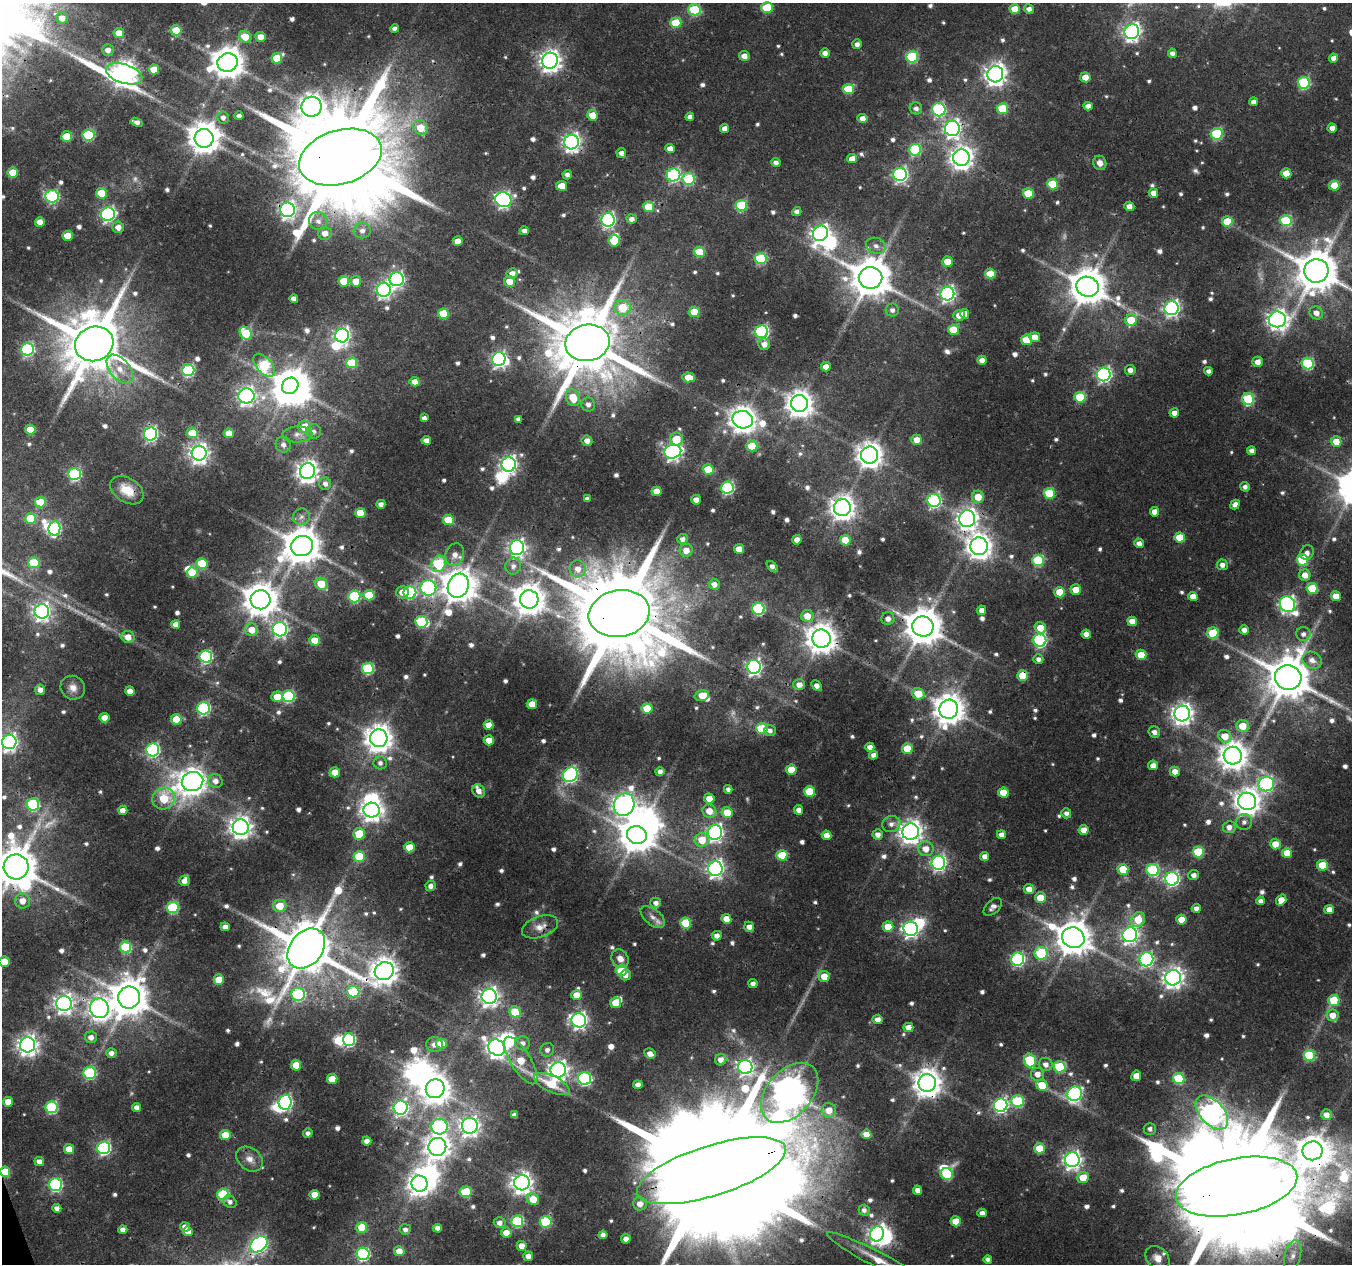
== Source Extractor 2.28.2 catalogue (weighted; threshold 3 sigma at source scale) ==
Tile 7 of 4 x 4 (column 3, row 2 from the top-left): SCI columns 2703-4052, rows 2589-3850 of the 5404 x 5232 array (HDU 1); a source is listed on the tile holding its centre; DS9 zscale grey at full resolution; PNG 1354 x 1266 px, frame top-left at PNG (2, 3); each listed source drawn as its Kron ellipse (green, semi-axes under 4 px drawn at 4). Shown black and unused: <1% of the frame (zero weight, under 3 of 4 exposures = <1% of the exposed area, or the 3 px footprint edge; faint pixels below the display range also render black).
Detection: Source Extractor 2.28.2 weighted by HDU 2 'WHT'; one run over the whole footprint, this tile lists its part. Background 0.0432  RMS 0.0028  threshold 0.0126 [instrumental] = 3 sigma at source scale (4.5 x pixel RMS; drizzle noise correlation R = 1.50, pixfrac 1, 0.0396/0.0396 arcsec/px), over >= 5 px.
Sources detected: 800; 14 too faint to see at this stretch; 25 inside a brighter object's white glare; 2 cosmic-ray / hot-pixel residue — neither listed nor drawn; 5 inside a brighter listed object's ellipse — not listed separately; of the other 754, all 500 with FLUX_AUTO >= 1.18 (the completeness limit of this list) listed and drawn (254 fainter detections not listed), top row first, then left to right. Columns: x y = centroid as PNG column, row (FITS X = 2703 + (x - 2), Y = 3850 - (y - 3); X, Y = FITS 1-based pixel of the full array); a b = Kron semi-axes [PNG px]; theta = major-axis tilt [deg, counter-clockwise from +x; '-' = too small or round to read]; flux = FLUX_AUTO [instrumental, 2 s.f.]
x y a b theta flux
767 8 6 5 - 16
1015 9 5 5 - 6.3
1029 9 5 4 - 1.5
694 10 6 5 - 22
62 18 6 5 - 2.5
676 23 5 5 - 13
394 29 4 4 - 1.3
176 30 5 5 - 7.2
1132 32 7 7 - 110
119 33 5 5 - 4.5
245 37 6 6 - 5.2
261 37 5 5 - 3.5
857 44 5 5 - 1.4
108 50 5 5 - 2.1
825 53 5 4 - 1.7
1172 53 4 4 - 1.4
744 56 5 5 - 2.2
912 57 6 5 - 27
277 58 5 5 - 8.5
1334 58 4 4 - 2.2
550 61 8 8 - 200
227 63 10 9 - 550
154 69 5 5 - 5.9
124 74 19 9 -17 340
995 74 8 8 - 220
1085 77 5 5 - 4.5
1304 83 6 6 - 30
848 89 5 5 - 12
1253 102 4 4 - 1.3
1088 106 4 4 - 1.7
312 107 10 10 - 250
916 108 6 6 - 1.3
1003 109 5 5 - 14
939 110 7 6 - 41
593 115 5 5 - 5.7
239 116 4 4 - 1.2
223 117 6 6 - 1.4
690 117 4 4 - 1.5
862 119 5 4 - 2.2
137 122 6 4 -21 1.7
420 128 8 7 - 6.9
725 128 4 4 - 2.1
1332 128 4 4 - 2
952 129 7 7 - 110
1217 134 6 6 - 24
88 135 6 5 - 22
67 137 5 5 - 8.5
204 138 9 9 - 510
571 142 7 7 - 130
670 148 5 4 - 2.3
915 150 6 6 - 28
621 153 5 5 - 1.5
340 157 42 27 17 9000
961 158 8 8 - 240
852 159 5 4 - 2.6
776 163 5 4 - 1.6
1100 163 7 6 - 2
13 173 5 5 - 7.6
1286 173 5 5 - 4.7
900 174 7 6 - 78
567 175 4 4 - 1.2
673 175 7 6 - 46
688 179 6 6 - 29
1053 184 5 5 - 14
561 186 5 5 - 5.2
1334 186 5 5 - 8.3
101 193 5 5 - 8.7
1028 193 5 5 - 9.6
1153 193 5 4 - 2.5
52 196 7 6 - 39
503 200 8 7 - 89
741 205 6 5 - 21
1129 206 5 4 - 2.3
649 207 5 5 - 10
288 210 7 7 - 110
797 212 5 4 - 1.4
108 214 7 6 - 72
632 219 5 4 - 1.6
608 220 7 6 - 69
318 221 9 9 - 2
1227 221 5 5 - 11
1286 221 6 5 - 22
40 222 5 4 - 2.6
118 227 6 5 - 2.3
362 230 8 8 - 1.9
524 231 5 4 - 1.7
325 233 7 6 - 2.5
821 233 8 7 - 140
68 236 5 5 - 6.7
458 241 5 4 - 2.6
614 241 6 5 - 11
876 246 10 8 -15 1.7
699 252 5 5 - 11
761 258 6 5 - 24
948 262 5 5 - 4.8
1316 271 12 11 - 1200
512 273 5 5 - 2
990 274 5 5 - 8.4
870 278 12 11 - 1100
397 279 7 7 - 73
344 281 5 5 - 10
356 281 5 5 - 4.4
509 281 5 5 - 4.7
1088 287 11 10 - 840
384 290 7 7 - 87
947 294 7 7 - 86
294 299 4 4 - 1.7
623 307 8 7 - 8.2
1172 308 7 7 - 94
892 310 6 6 - 1.2
694 312 5 5 - 9
1316 313 7 6 - 2.2
444 314 5 5 - 13
964 314 5 4 - 2.6
959 315 6 5 - 3
1277 319 8 8 - 170
1131 320 6 5 - 9.5
953 330 5 5 - 10
762 332 6 6 - 61
246 333 7 5 -50 16
342 335 7 7 - 98
1035 337 5 5 - 3.5
1026 340 5 5 - 9.3
587 343 22 18 11 3200
94 344 19 17 22 2600
764 344 6 6 - 2.1
28 349 6 6 - 45
499 359 7 6 - 78
982 360 4 4 - 2.2
1258 362 5 5 - 2.2
352 363 5 5 - 13
1308 363 6 6 - 31
264 365 14 7 -48 26
826 367 5 4 - 2.3
120 369 17 10 -50 4.1
188 370 6 6 - 37
1130 370 5 5 - 1.7
1208 371 4 4 - 1.2
1104 374 7 6 - 72
688 377 6 5 - 5.5
415 382 5 4 - 3
290 386 9 7 47 540
246 396 8 7 - 120
1080 397 5 5 - 16
573 398 9 7 -67 6.7
1248 399 6 6 - 26
588 404 7 7 - 1.7
799 404 8 8 - 350
1174 413 5 4 - 2.1
424 418 4 4 - 1.4
518 419 4 4 - 1.3
743 420 10 8 -12 380
305 427 6 6 - 7.3
30 430 5 5 - 5.7
314 431 7 7 - 1.3
192 433 5 5 - 8.6
229 433 5 5 - 4.1
150 434 6 6 - 61
297 434 15 8 3 2.3
676 439 6 6 - 7
426 440 5 4 - 2.1
917 440 5 5 - 3.2
587 441 5 5 - 2.1
1336 442 5 5 - 4.4
283 445 8 7 - 1.5
752 446 5 5 - 11
1251 451 4 4 - 1.2
673 452 8 7 - 110
199 453 7 7 - 150
870 455 8 8 - 350
509 464 7 7 - 110
708 469 5 5 - 9.6
307 471 8 7 - 220
74 474 6 6 - 42
325 484 6 6 - 1.4
1245 487 4 4 - 1.2
727 488 6 6 - 45
127 490 18 12 -33 6.2
657 491 5 4 - 4.5
1049 493 5 5 - 16
978 497 6 6 - 5
587 499 4 4 - 1.2
696 500 5 5 - 2.5
934 500 6 6 - 53
40 502 5 5 - 10
381 504 4 4 - 1.6
1235 504 5 4 - 2
842 508 8 8 - 270
1155 512 5 4 - 2.9
360 513 5 5 - 6.6
301 517 8 8 - 1.3
31 519 5 5 - 13
967 519 8 8 - 200
448 520 5 5 - 9
54 528 7 6 - 36
1180 538 5 5 - 8.6
682 539 5 5 - 1.4
797 540 4 4 - 2.6
845 540 5 5 - 7.5
1139 543 5 4 - 1.6
302 546 11 10 - 880
979 546 9 8 - 340
517 548 7 7 - 110
739 549 5 5 - 3.4
686 550 6 6 - 2.8
1307 553 7 6 - 1.4
455 554 11 9 71 2.8
1038 560 6 5 - 21
1302 560 5 5 - 20
34 563 5 5 - 15
202 563 5 5 - 12
438 564 8 7 - 26
1222 565 5 5 - 1.6
513 566 8 8 - 1.6
772 567 7 4 -45 1.5
578 569 8 8 - 2.6
192 572 5 5 - 7.4
1305 575 6 5 - 3
321 584 7 5 -41 7.2
714 584 5 5 - 2.3
458 586 12 10 65 670
428 588 8 7 - 63
1312 588 5 5 - 15
1076 589 5 5 - 4.4
402 592 6 6 - 2.7
1060 592 5 5 - 7.5
410 593 6 6 - 30
369 595 5 5 - 11
354 596 6 6 - 30
1193 596 5 4 - 2.9
1336 596 5 5 - 3.9
529 599 9 9 - 520
260 600 10 9 - 620
1287 604 8 7 - 100
758 609 6 6 - 28
981 610 5 4 - 2
42 611 7 7 - 130
619 613 31 23 10 6100
807 616 6 6 - 4.2
888 619 6 6 - 1.8
1132 621 5 4 - 3.4
421 622 6 6 - 20
176 624 4 4 - 2.5
923 627 10 10 - 880
1040 628 6 5 - 5.3
280 629 7 7 - 83
252 630 6 6 - 4.4
1244 630 5 4 - 1.9
1213 633 6 6 - 13
1086 634 5 4 - 2.2
1303 634 7 7 - 1.5
128 637 7 6 - 3.1
821 639 9 9 - 470
315 640 5 5 - 5.9
1040 640 6 6 - 50
1141 655 5 5 - 7.8
206 656 6 6 - 45
1038 659 5 5 - 1.3
1312 660 10 8 -31 2.6
754 667 7 6 - 91
368 668 6 5 - 28
1022 676 5 5 - 7.9
1288 677 13 12 - 1300
799 685 6 5 - 2.3
817 686 6 4 -46 1.9
73 688 12 11 - 2.4
40 690 5 5 - 1.7
130 691 4 4 - 2.5
918 694 6 5 - 6.4
702 695 7 5 15 4.5
288 696 6 6 - 33
277 697 5 5 - 6.3
532 704 5 5 - 4.7
203 708 6 6 - 43
647 708 5 5 - 7.9
949 709 9 9 - 520
1182 713 8 7 - 200
104 718 5 5 - 3.5
176 719 5 5 - 9.1
488 725 5 4 - 3.3
1243 726 6 6 - 5.7
762 729 5 5 - 16
770 730 6 5 - 1.4
1154 732 6 5 - 1.7
1225 736 7 6 - 5
379 738 9 8 - 390
489 740 5 5 - 4.5
9 742 7 7 - 120
870 747 4 4 - 1.9
907 749 5 5 - 8.7
153 750 6 6 - 48
874 755 4 4 - 1.6
1233 756 9 9 - 400
380 763 6 6 - 1.3
1153 765 5 5 - 2.1
791 770 5 5 - 6.2
1175 771 5 5 - 2.4
335 772 5 5 - 3.9
660 772 4 4 - 1.5
570 775 8 6 41 63
215 781 7 7 - 2.2
193 782 11 9 22 390
1266 784 8 7 - 51
728 789 4 4 - 1.3
479 791 7 6 - 2.2
809 791 5 5 - 11
1003 793 5 5 - 7.6
164 798 11 10 - 11
709 798 5 5 - 3.5
1247 801 9 8 - 330
33 805 6 6 - 35
624 805 11 10 - 220
123 810 4 4 - 2.3
372 810 8 7 - 200
799 810 5 4 - 1.7
709 811 7 6 - 3.8
727 812 5 5 - 6.3
1066 813 5 5 - 1.3
1244 822 8 8 - 1.3
891 824 9 8 - 1.7
241 827 8 8 - 220
1229 827 6 6 - 1.8
1083 830 5 5 - 3.4
715 832 7 7 - 110
911 832 8 8 - 240
359 834 6 5 - 11
878 834 5 5 - 1.9
1001 834 4 4 - 2
637 835 10 9 - 650
826 835 5 4 - 3
702 840 7 7 - 5.9
1275 844 5 5 - 4.3
409 847 5 5 - 6.3
926 849 8 7 - 3.3
1198 852 5 5 - 16
1287 853 5 5 - 5.7
782 855 5 5 - 11
359 856 5 5 - 13
985 856 4 4 - 2.2
938 863 7 7 - 82
1322 865 5 5 - 8.9
16 867 12 12 - 1200
715 869 7 7 - 120
1123 869 5 5 - 8.8
1153 870 6 6 - 33
1194 875 5 5 - 1.8
1172 879 7 6 - 71
184 881 5 5 - 1.9
431 886 5 5 - 1.6
1029 889 5 5 - 2.9
1040 898 5 5 - 6
1281 900 5 5 - 3.8
23 901 7 7 - 2.9
1260 901 4 4 - 1.3
656 903 5 5 - 1.4
280 906 7 6 - 6
173 907 6 5 - 26
993 907 11 6 43 1.5
1196 908 4 4 - 1.7
1329 909 5 4 - 2.6
653 917 14 7 -39 1.8
726 919 5 4 - 3.8
1138 920 8 6 57 6.4
1181 920 5 5 - 4.5
685 923 5 5 - 12
225 927 5 4 - 2.1
540 927 19 10 20 3.3
749 927 5 5 - 2
888 927 5 5 - 6.1
911 929 7 7 - 100
1130 935 7 7 - 100
717 936 5 5 - 1.8
1073 938 11 10 - 760
125 947 6 5 - 19
306 948 22 16 51 1900
1041 953 6 6 - 21
620 959 9 8 - 2.5
1018 959 6 6 - 52
1146 959 7 7 - 57
4 962 5 5 - 6.7
384 971 10 8 27 370
621 971 5 5 - 9.2
626 975 5 5 - 1.8
824 976 5 5 - 4.9
1173 978 8 7 - 180
219 980 5 5 - 5.9
753 984 4 4 - 1.5
353 992 6 6 - 21
298 994 7 6 - 35
576 995 5 5 - 4.1
489 996 7 7 - 160
129 997 11 11 - 870
1334 1000 5 5 - 10
616 1003 5 5 - 5.8
64 1004 8 7 - 150
99 1008 10 9 - 210
515 1012 6 5 - 11
1333 1015 6 6 - 3.6
878 1019 5 5 - 2.3
579 1020 7 7 - 100
908 1027 5 4 - 3.3
91 1037 6 6 - 1.9
349 1040 6 6 - 37
441 1043 5 5 - 7.1
522 1043 7 7 - 1.9
28 1045 7 7 - 180
434 1045 8 7 - 1.9
496 1048 9 7 -39 170
547 1050 7 6 - 1.3
111 1053 5 5 - 1.6
650 1054 6 5 - 2
1309 1055 5 5 - 19
521 1060 27 10 -58 9.7
721 1060 6 5 - 2.1
1030 1060 7 5 -72 21
1046 1064 7 6 - 1.8
296 1065 5 5 - 7.1
745 1067 7 7 - 91
1060 1067 6 5 - 21
558 1070 8 7 - 170
90 1073 6 6 - 29
1037 1074 6 6 - 2.5
1136 1076 5 5 - 3.4
585 1078 6 6 - 48
332 1079 5 5 - 7
1179 1079 6 5 - 19
927 1083 9 8 - 410
552 1084 19 8 -26 10
638 1085 4 4 - 2
1042 1085 6 5 - 7.3
435 1089 9 9 - 460
790 1093 35 22 48 750
1075 1094 7 7 - 61
1017 1101 6 6 - 25
8 1102 5 5 - 3.8
285 1102 7 6 - 69
1001 1105 7 6 - 69
52 1107 6 6 - 33
137 1107 4 4 - 1.6
401 1108 7 7 - 83
829 1110 7 7 - 3.8
1212 1112 20 12 -47 250
514 1115 4 4 - 1.2
1326 1115 5 5 - 2.4
470 1126 8 8 - 140
439 1127 8 7 - 34
1150 1129 6 6 - 1.3
308 1133 5 4 - 1.2
866 1134 5 4 - 3.4
225 1135 5 5 - 7.2
367 1141 4 4 - 1.8
437 1147 9 8 - 280
104 1148 6 6 - 59
1039 1148 5 5 - 7.5
69 1149 5 5 - 5
1313 1151 10 9 - 480
250 1159 14 11 -40 2.8
1072 1160 7 7 - 130
39 1162 5 4 - 2
711 1171 77 25 17 19000
5 1172 5 4 - 11
947 1174 6 6 - 18
1083 1177 6 5 - 6.1
522 1183 8 7 - 200
55 1184 6 6 - 48
420 1184 8 7 - 230
1236 1187 62 28 11 14000
918 1190 4 4 - 2
466 1192 6 5 - 14
223 1194 6 6 - 23
315 1195 5 5 - 3.9
533 1199 6 5 - 6.2
230 1202 7 5 -40 1.3
640 1204 7 6 - 3
57 1208 4 4 - 1.6
864 1210 5 5 - 1.2
982 1213 4 4 - 1.7
517 1221 6 6 - 32
956 1221 5 5 - 6.7
546 1222 6 6 - 23
500 1223 6 5 - 1.5
185 1227 5 4 - 2
362 1227 5 5 - 10
438 1228 4 4 - 1.9
405 1229 5 5 - 1.2
123 1230 4 4 - 2
188 1231 5 4 - 3.3
506 1233 5 5 - 3.5
877 1234 8 6 59 110
603 1235 4 4 - 1.4
626 1239 5 4 - 1.8
259 1244 9 7 37 79
522 1246 5 5 - 3.1
399 1251 5 5 - 3.5
363 1254 6 6 - 52
528 1256 5 4 - 2.1
1293 1256 15 8 75 2.6
1158 1258 13 10 -45 3
988 1259 4 4 - 1.3
879 1260 58 7 -28 8.2
Overlapping masked pixels (flux is a lower limit): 28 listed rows (the first 20) at x y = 571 142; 340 157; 288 210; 587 343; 94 344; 967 519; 979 546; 619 613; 923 627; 1040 628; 821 639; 1022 676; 1288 677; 570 775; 16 867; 540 927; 306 948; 384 971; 64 1004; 515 1012
Isophote crosses this tile's border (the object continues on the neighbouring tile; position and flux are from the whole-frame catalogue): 8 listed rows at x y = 1316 271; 9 742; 16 867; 4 962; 711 1171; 5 1172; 1236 1187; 879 1260